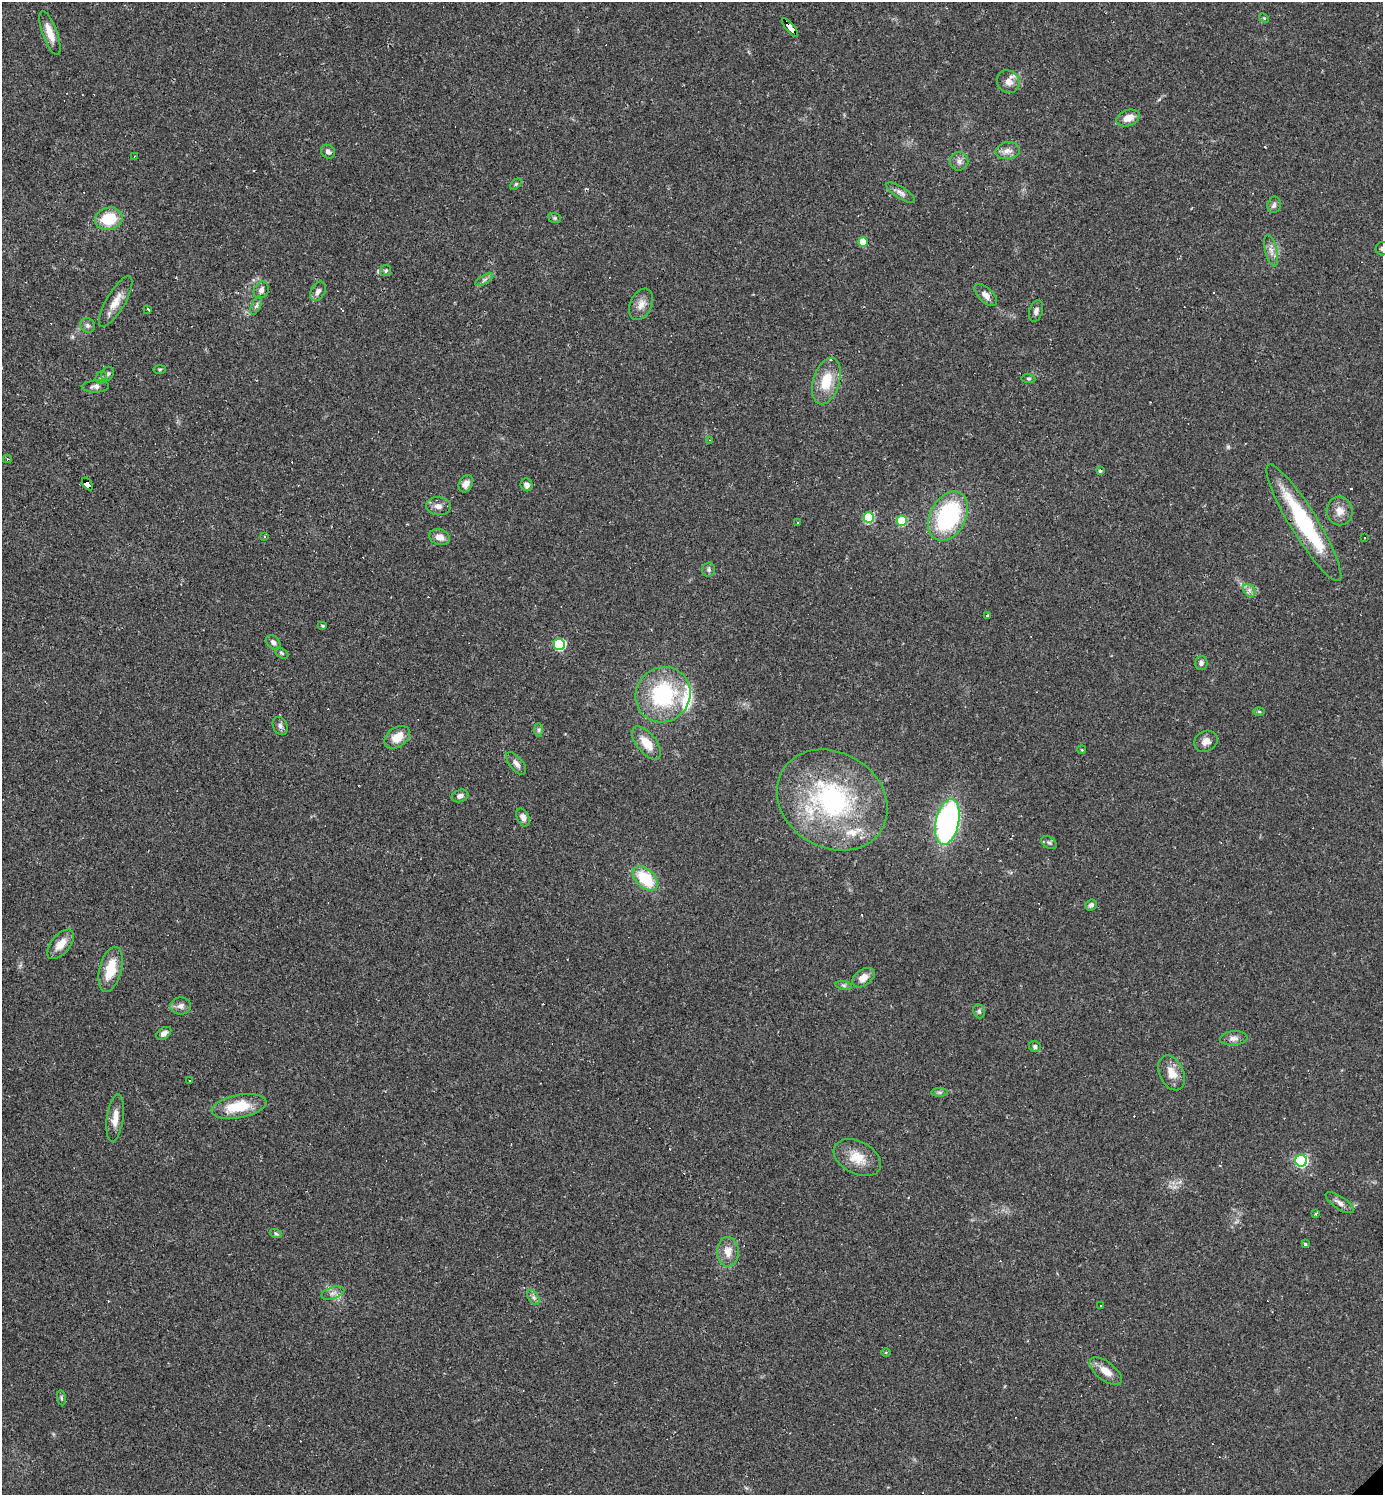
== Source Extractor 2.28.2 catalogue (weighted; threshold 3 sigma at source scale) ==
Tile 11 of 4 x 4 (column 3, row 3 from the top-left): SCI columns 3057-4437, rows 1494-2986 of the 5971 x 5973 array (HDU 1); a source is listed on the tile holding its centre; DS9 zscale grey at full resolution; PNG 1385 x 1497 px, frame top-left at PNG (2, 2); each listed source drawn as its Kron ellipse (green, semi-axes under 4 px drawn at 4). Shown black and unused: <1% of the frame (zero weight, under 2 of 3 exposures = <1% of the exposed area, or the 3 px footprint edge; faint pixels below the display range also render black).
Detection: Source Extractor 2.28.2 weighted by HDU 2 'WHT'; one run over the whole footprint, this tile lists its part. Background 0.0626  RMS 0.0058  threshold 0.0261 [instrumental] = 3 sigma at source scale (4.5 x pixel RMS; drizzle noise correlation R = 1.50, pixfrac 1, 0.05/0.05 arcsec/px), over >= 5 px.
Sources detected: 118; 1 inside a brighter object's white glare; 12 cosmic-ray / hot-pixel residue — neither listed nor drawn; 4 inside a brighter listed object's ellipse — not listed separately; the other 101 listed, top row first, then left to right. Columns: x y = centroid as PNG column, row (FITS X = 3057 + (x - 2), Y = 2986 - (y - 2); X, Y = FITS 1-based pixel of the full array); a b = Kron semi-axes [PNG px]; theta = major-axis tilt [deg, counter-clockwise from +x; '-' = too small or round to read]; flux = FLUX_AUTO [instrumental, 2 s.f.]
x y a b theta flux
1264 18 5 3 - 0.66
790 28 11 4 -50 110
50 33 23 7 -70 7.9
1008 82 12 10 -43 4.2
1128 118 12 8 20 6.1
1008 151 12 8 7 4.1
328 152 7 6 - 1.9
134 156 3 2 - 0.36
959 161 9 9 - 2.9
516 184 7 4 45 0.83
901 193 17 6 -32 2.7
1274 205 8 6 79 1.9
555 218 6 5 - 0.89
109 219 14 11 11 18
863 242 5 5 - 11
1382 249 6 6 - 1.4
1271 251 16 6 -76 3.6
386 271 5 5 - 1
484 280 10 4 30 1.6
261 290 9 7 57 2.3
318 291 10 7 61 2.3
986 295 14 7 -45 3.9
116 301 28 9 60 7.6
641 304 16 10 65 5.2
256 305 10 4 66 1.4
148 309 4 3 - 4.8
1036 311 11 6 73 2.2
87 325 8 7 - 1.7
160 369 6 3 1 0.65
108 374 7 6 - 1.4
101 377 6 5 - 1.1
1028 378 7 4 -6 0.93
826 381 24 13 73 16
95 386 14 6 2 2.6
710 440 4 3 - 0.46
7 459 4 3 - 1.2
1100 471 4 4 - 0.89
87 484 7 4 -55 130
466 484 9 6 64 3.5
526 485 6 6 - 3
438 506 12 9 -4 3.3
1340 511 14 13 - 5.5
948 516 26 18 61 64
869 518 5 5 - 37
902 521 5 5 - 31
798 523 3 2 - 0.44
1304 523 68 13 -58 62
264 537 3 2 - 1
440 537 10 8 -18 4.7
1364 538 3 3 - 2
709 570 7 6 - 1.5
1249 590 7 5 -47 2
988 615 3 3 - 0.69
323 626 5 4 - 0.71
273 642 8 6 -46 2.1
559 644 6 5 - 58
282 653 7 4 -28 0.97
1201 663 7 6 - 1.7
663 695 28 27 - 55
1259 712 6 4 -1 0.77
280 726 9 7 -62 2
539 730 7 4 -90 1
397 737 14 10 35 9
1206 741 12 10 28 3.8
646 743 20 9 -52 10
1082 750 4 3 - 0.51
516 763 13 6 -50 2.9
460 796 8 6 19 2.3
832 800 58 47 -31 100
523 817 9 6 -66 2.9
947 822 23 11 78 150
1049 843 8 5 -35 1.4
645 879 15 9 -45 24
1091 905 6 5 - 1.4
61 944 17 9 49 7.2
111 969 23 11 75 15
863 978 12 8 36 5.3
844 985 8 4 -8 1.2
181 1006 10 8 1 3
979 1011 7 5 -69 1.3
164 1033 8 5 37 2.8
1234 1038 14 7 5 3.1
1035 1046 6 5 - 1.5
1172 1073 18 12 -63 7.8
189 1080 3 2 - 0.63
940 1092 8 4 0 1.1
239 1106 28 11 11 20
115 1118 24 8 82 6.4
857 1158 25 16 -27 12
1301 1161 6 6 - 88
1340 1203 16 6 -33 3.1
1316 1214 3 3 - 0.74
276 1234 6 4 -19 0.83
1305 1244 4 3 - 0.9
728 1252 15 10 -89 6.4
333 1293 12 6 18 2.7
533 1297 8 5 -59 1.5
1101 1306 2 2 - 0.49
886 1352 5 3 - 0.65
1106 1371 19 9 -38 6.8
61 1398 7 4 -81 0.84
Overlapping masked pixels (flux is a lower limit): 2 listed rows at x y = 790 28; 87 484
Isophote crosses this tile's border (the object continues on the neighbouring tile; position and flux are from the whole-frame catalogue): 1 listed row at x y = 1382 249